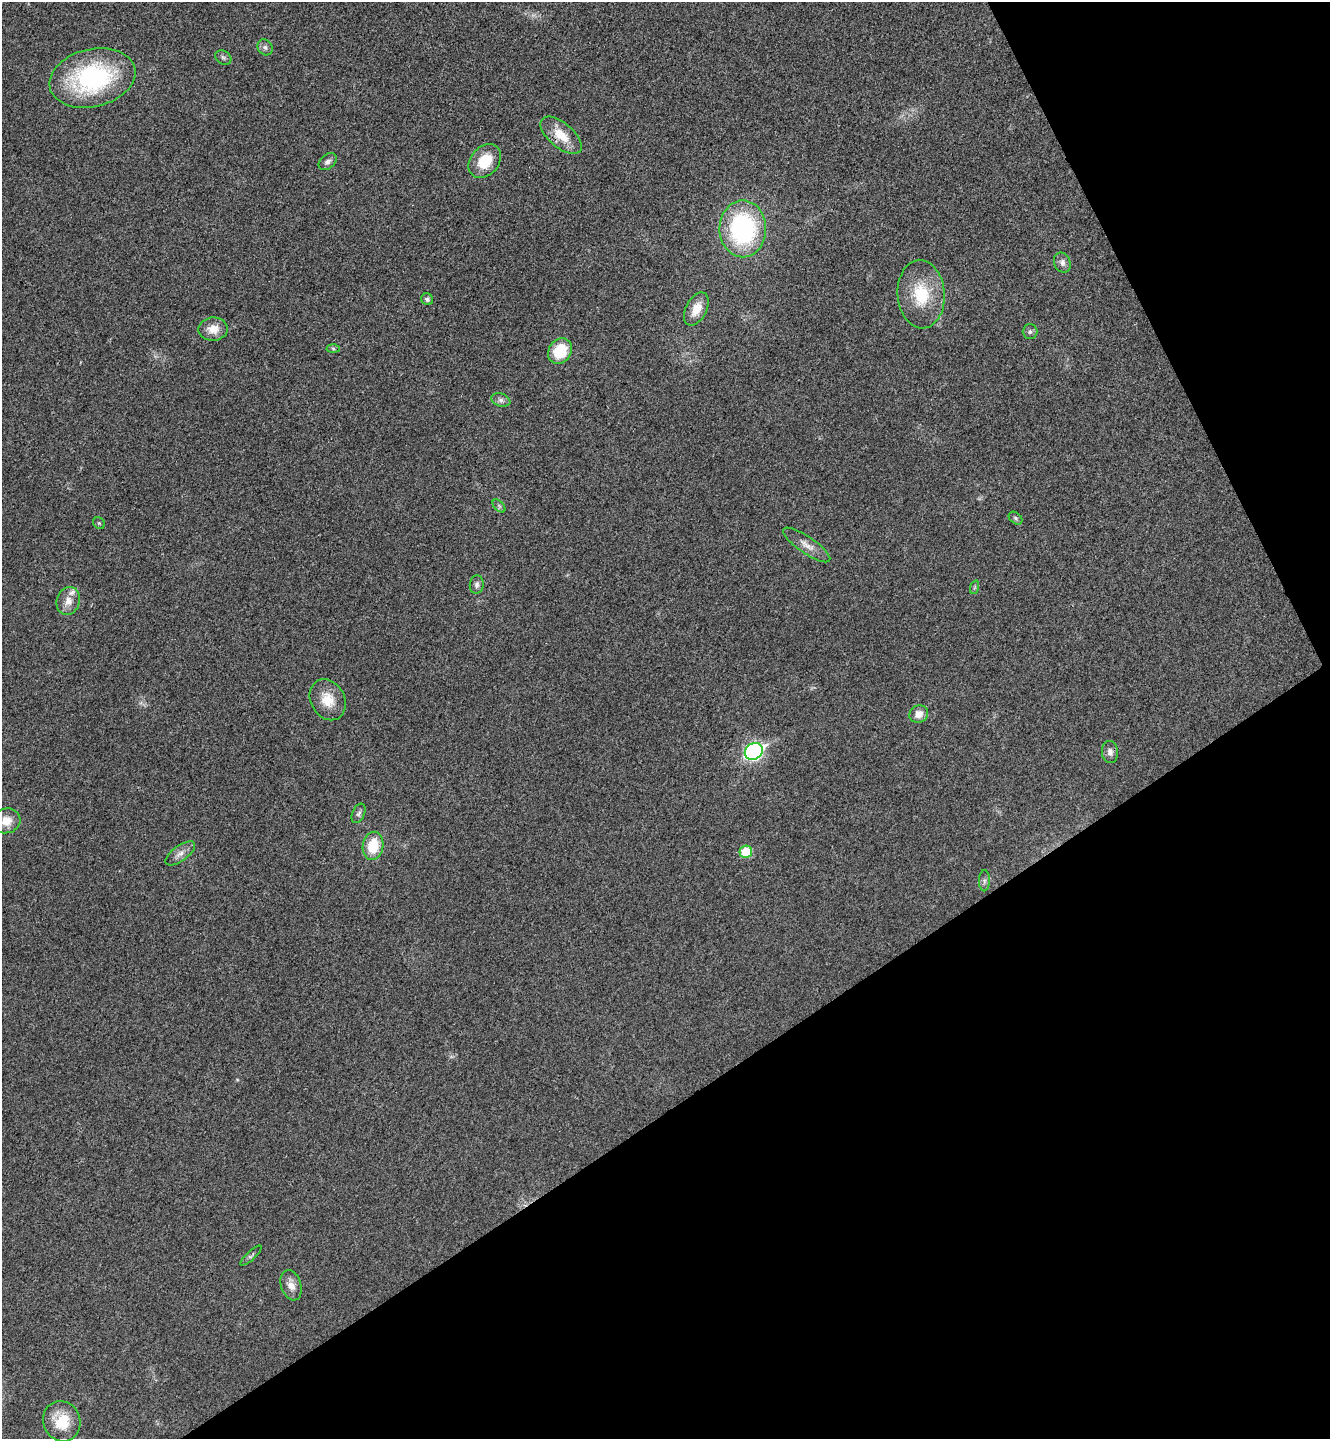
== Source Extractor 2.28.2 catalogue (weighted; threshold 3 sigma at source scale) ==
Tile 12 of 4 x 4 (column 4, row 3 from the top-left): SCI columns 4175-5502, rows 1491-2927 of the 5825 x 5852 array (HDU 1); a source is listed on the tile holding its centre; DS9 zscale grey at full resolution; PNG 1332 x 1441 px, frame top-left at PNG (2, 2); each listed source drawn as its Kron ellipse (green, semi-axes under 4 px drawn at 4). Shown black and unused: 29% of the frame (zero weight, under 3 of 4 exposures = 6% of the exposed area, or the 3 px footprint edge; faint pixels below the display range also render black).
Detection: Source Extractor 2.28.2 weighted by HDU 2 'WHT'; one run over the whole footprint, this tile lists its part. Background 0.0204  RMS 0.0063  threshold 0.0285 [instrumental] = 3 sigma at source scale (4.5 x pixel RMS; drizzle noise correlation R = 1.50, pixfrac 1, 0.05/0.05 arcsec/px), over >= 5 px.
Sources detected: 37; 1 inside a brighter listed object's ellipse — not listed separately; the other 36 listed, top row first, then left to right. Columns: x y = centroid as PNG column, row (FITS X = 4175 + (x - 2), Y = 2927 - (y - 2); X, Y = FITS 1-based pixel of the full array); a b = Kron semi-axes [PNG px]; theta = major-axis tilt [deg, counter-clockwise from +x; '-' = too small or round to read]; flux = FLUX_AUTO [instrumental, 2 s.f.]
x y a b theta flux
265 47 8 7 - 2.1
223 57 8 6 -37 1.6
92 78 44 29 13 91
561 135 25 12 -40 14
485 161 19 14 48 18
328 162 10 7 39 2.7
743 229 28 23 -90 96
1062 263 10 8 -66 3.2
921 294 34 23 -86 31
427 299 6 5 - 1.8
696 309 18 10 63 10
213 329 15 11 2 8.1
1030 332 7 7 - 1.8
333 348 6 4 -3 0.97
560 351 13 11 53 21
501 400 10 6 -19 2.3
499 506 8 4 -46 1.3
1016 518 8 5 -41 1.4
99 523 6 5 - 0.95
807 545 28 8 -34 6.7
477 585 9 7 84 2.3
975 587 7 4 71 1.1
68 601 14 11 74 6.7
328 700 21 17 -61 13
919 714 10 8 28 6.4
754 751 9 8 - 170
1110 752 11 8 -84 3.5
359 813 10 6 66 1.8
6 821 14 12 13 8.5
373 846 14 10 79 19
746 852 6 6 - 20
180 853 17 7 36 4.3
984 881 10 5 89 1.9
251 1256 14 4 44 1.5
291 1285 15 10 -72 6.2
62 1421 20 18 -68 19
Overlapping masked pixels (flux is a lower limit): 1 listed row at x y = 561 135
Isophote crosses this tile's border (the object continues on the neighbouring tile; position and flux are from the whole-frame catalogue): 1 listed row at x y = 6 821